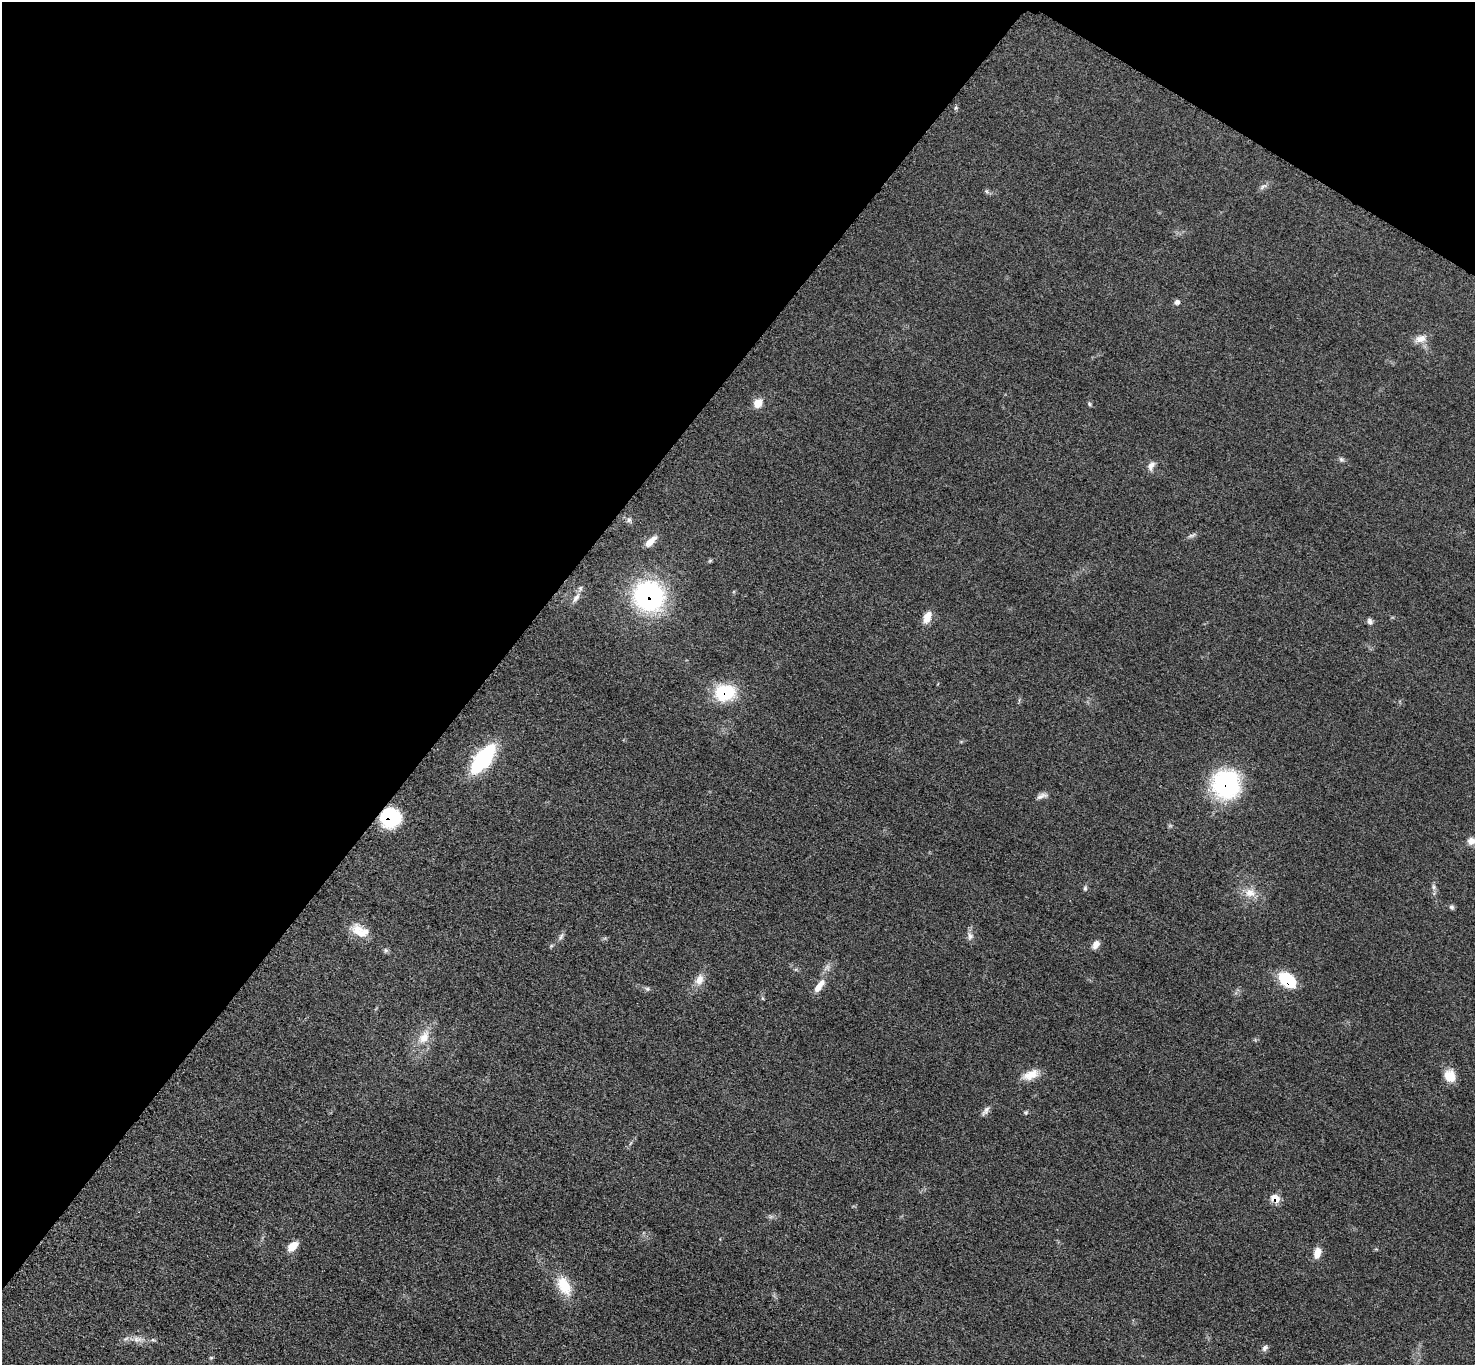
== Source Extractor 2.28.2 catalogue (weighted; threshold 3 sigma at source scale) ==
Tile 2 of 4 x 4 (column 2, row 1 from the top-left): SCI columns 1487-2959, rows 4252-5614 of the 5913 x 5919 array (HDU 1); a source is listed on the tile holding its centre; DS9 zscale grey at full resolution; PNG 1477 x 1367 px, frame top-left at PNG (2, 2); no overlay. Shown black and unused: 36% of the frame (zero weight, under 3 of 5 exposures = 1% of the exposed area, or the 3 px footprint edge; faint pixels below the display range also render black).
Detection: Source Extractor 2.28.2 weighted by HDU 2 'WHT'; one run over the whole footprint, this tile lists its part. Background 0.0536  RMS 0.0058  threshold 0.0259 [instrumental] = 3 sigma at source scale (4.5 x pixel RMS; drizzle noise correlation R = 1.50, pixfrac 1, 0.05/0.05 arcsec/px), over >= 5 px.
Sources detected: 50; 1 inside a brighter listed object's ellipse — not listed separately; the other 49 listed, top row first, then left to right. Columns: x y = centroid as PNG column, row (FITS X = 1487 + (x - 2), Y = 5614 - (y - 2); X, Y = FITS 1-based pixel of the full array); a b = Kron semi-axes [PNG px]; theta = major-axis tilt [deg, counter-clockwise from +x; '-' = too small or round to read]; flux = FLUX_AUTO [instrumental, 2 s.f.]
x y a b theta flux
1263 186 13 5 35 1.9
986 191 6 4 -70 0.91
1177 302 6 6 - 1.8
1421 338 16 11 13 5.4
758 403 10 9 - 6.7
1089 404 6 5 - 0.86
1341 459 7 6 - 1.4
1151 466 14 8 65 3
629 520 7 7 - 1.8
1192 535 13 5 17 1.6
650 541 18 8 45 4.9
710 561 6 5 - 0.77
649 596 21 20 - 130
576 598 16 7 57 3.6
927 617 14 8 71 6.6
1370 621 8 6 -66 1.9
725 692 22 17 4 30
483 759 28 11 51 69
1226 784 28 27 - 71
1042 796 16 6 19 2.6
390 817 15 14 - 50
1471 841 10 9 - 4
1433 887 7 6 - 1.6
1085 888 7 5 89 1.1
1250 893 16 13 -4 7.6
1451 907 7 6 - 1.3
359 931 27 14 -45 10
970 936 12 8 -86 2.8
561 937 12 5 61 1.8
1095 945 11 7 56 3.7
386 950 7 6 - 1.2
699 980 13 9 63 5.6
1288 980 17 11 -38 29
819 986 20 8 54 6.6
647 989 7 5 -44 1.2
762 998 6 4 -70 0.69
424 1037 21 12 55 9.9
1031 1075 22 10 22 7.8
1450 1076 14 12 -65 9.6
986 1111 15 6 54 2.5
1026 1112 6 5 - 0.88
1275 1198 8 6 -35 9.5
292 1246 10 7 45 8.8
1317 1253 13 8 72 5.8
564 1286 27 15 -63 15
137 1339 14 8 6 4.6
153 1340 6 4 -18 0.91
1265 1348 9 7 47 1.8
211 1358 6 4 0 0.67
Overlapping masked pixels (flux is a lower limit): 6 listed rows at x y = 649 596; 725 692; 1226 784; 390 817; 1288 980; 1275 1198
Isophote crosses this tile's border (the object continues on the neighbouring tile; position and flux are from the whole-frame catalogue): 1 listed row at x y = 1471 841